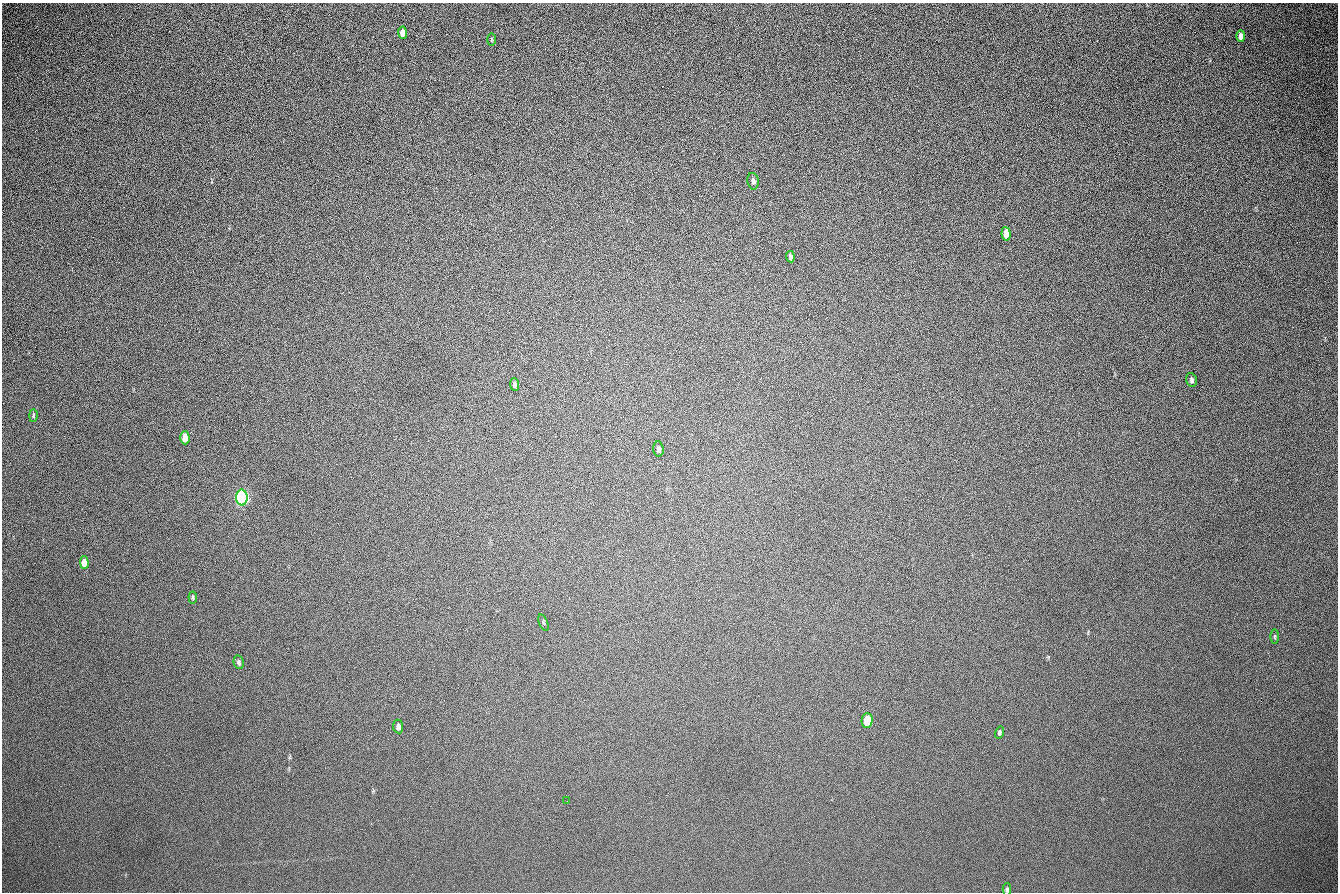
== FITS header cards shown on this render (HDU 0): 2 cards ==
NAXIS1  =                 1336 / length of data axis 1
NAXIS2  =                  890 / length of data axis 2

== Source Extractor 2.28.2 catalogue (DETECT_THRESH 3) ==
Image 1336 x 890 px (HDU 0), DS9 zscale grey, 1 PNG px = 1 image px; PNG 1340 x 894 px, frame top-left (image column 1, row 890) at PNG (2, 3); each listed source drawn as its Kron ellipse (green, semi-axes under 4 px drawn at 4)
Background 262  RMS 23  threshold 67.6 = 3 sigma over >= 5 px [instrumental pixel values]
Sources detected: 22; all 22 listed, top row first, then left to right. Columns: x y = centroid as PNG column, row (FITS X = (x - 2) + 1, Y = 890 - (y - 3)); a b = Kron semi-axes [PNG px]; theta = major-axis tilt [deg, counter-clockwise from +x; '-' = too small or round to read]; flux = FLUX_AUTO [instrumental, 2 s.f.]
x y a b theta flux
402 33 6 4 -87 8600
1241 36 6 4 90 7500
492 39 6 3 90 1400
753 181 8 5 -77 4900
1006 234 7 4 -84 15000
790 257 5 3 - 4100
1191 380 7 5 -77 3800
514 384 6 4 -84 3800
33 415 6 3 -90 2000
185 438 6 4 -87 16000
658 449 7 5 -84 3800
242 498 8 5 -88 660000
84 563 6 4 -88 18000
193 598 6 3 -84 1900
543 623 9 3 -69 1800
1275 637 7 3 -90 1800
239 662 7 5 -77 3600
867 721 7 5 88 38000
398 727 7 5 -83 5400
999 733 6 4 73 2500
567 801 2 2 - 980
1007 890 6 4 88 2700
At the frame edge (FLAGS 8, measured only in part): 1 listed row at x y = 1007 890